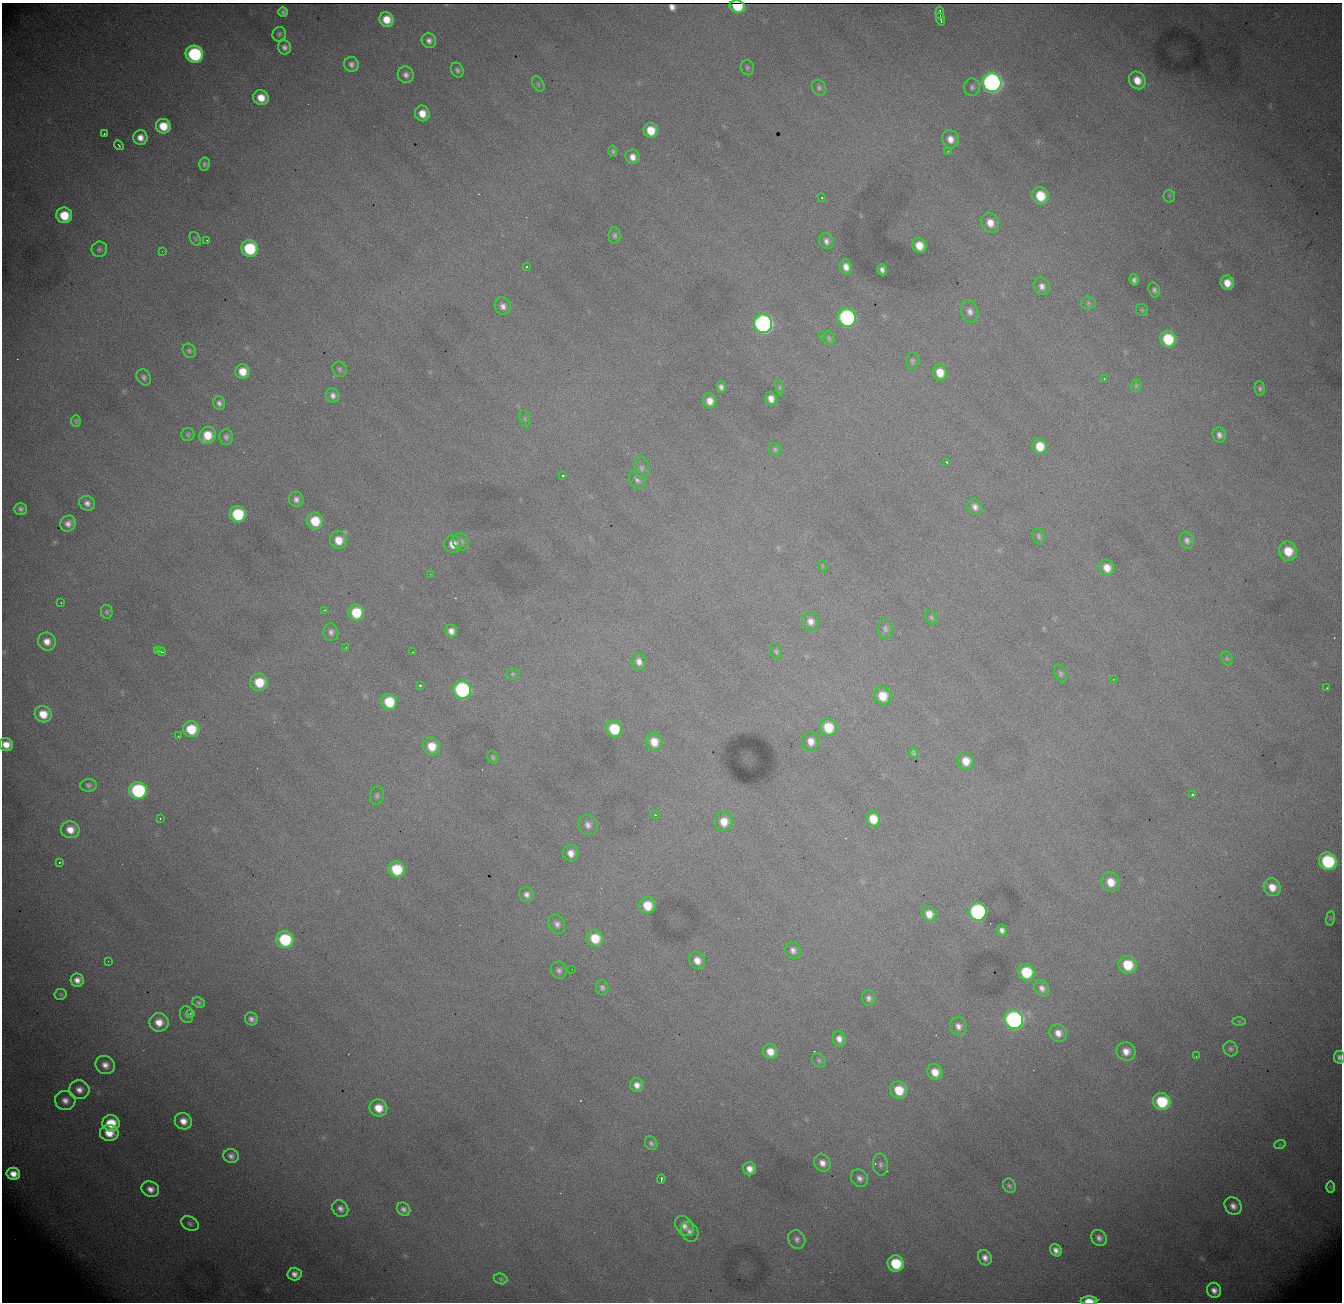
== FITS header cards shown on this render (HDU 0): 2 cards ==
NAXIS1  = 1340
NAXIS2  = 1300

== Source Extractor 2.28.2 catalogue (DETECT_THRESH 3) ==
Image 1340 x 1300 px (HDU 0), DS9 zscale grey, 1 PNG px = 1 image px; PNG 1344 x 1304 px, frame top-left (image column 1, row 1300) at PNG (2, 3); each listed source drawn as its Kron ellipse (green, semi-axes under 4 px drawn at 4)
Background 2390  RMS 27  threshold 81.1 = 3 sigma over >= 5 px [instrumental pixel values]
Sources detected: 232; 1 with non-positive FLUX_AUTO (blend fragments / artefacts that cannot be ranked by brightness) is neither listed nor drawn; the other 231 listed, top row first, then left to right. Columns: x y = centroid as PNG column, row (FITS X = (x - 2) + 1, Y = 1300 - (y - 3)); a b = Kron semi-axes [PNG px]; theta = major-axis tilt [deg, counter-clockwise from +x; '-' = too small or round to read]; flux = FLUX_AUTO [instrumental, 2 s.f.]
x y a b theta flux
737 7 8 6 -14 46000
283 12 5 4 - 4300
940 13 6 2 -84 6200
386 19 7 7 - 28000
940 19 6 2 -70 4400
279 34 7 6 - 4500
429 41 7 7 - 8700
284 47 7 6 - 7300
194 54 9 8 - 220000
351 64 7 7 - 7000
747 68 7 6 - 4100
457 70 8 6 -62 5200
406 75 8 8 - 8300
1137 80 9 8 - 24000
992 82 9 9 - 960000
538 84 8 5 -61 3700
972 87 9 8 - 6800
819 88 8 6 -56 5400
261 98 8 7 - 27000
422 113 8 7 - 23000
163 126 7 7 - 40000
651 131 7 7 - 36000
104 133 2 2 - 1700
140 138 7 7 - 15000
950 139 9 8 - 15000
119 145 5 3 - 2100
613 151 5 4 - 3500
948 151 3 3 - 1900
633 157 7 7 - 14000
204 164 6 5 - 4700
1040 196 9 8 - 51000
1169 196 6 6 - 3100
822 198 3 3 - 1500
64 215 8 7 - 54000
990 223 10 8 -65 22000
615 235 8 6 89 4900
195 239 7 5 -59 2900
207 240 3 2 - 1600
826 241 8 6 -70 8100
919 246 7 7 - 27000
99 249 8 7 - 4900
250 249 8 8 - 120000
162 251 2 2 - 1000
526 267 3 2 - 2000
846 267 7 6 - 13000
882 270 6 5 - 7000
1134 280 6 4 -81 5800
1227 283 7 6 - 22000
1042 286 9 8 - 10000
1154 290 7 5 -73 5600
1088 303 7 6 - 4100
503 306 9 8 - 11000
1142 310 6 6 - 3200
970 312 11 8 -71 11000
847 317 9 9 - 380000
763 324 9 9 - 670000
822 335 3 3 - 2400
829 338 7 6 - 4300
1168 339 8 8 - 81000
189 351 7 6 - 4500
912 361 8 6 82 4500
340 369 8 6 -47 4400
242 371 7 7 - 27000
940 372 8 7 - 30000
144 377 9 6 -57 6200
1104 379 3 3 - 1900
1136 386 6 4 70 2600
721 387 6 4 -74 6400
780 387 8 4 -81 2900
1260 388 7 5 -84 4600
333 396 7 6 - 8300
771 399 7 5 -74 14000
710 401 7 6 - 17000
219 403 7 5 -71 6900
525 419 9 5 -77 3700
76 421 6 5 - 3600
188 435 7 6 - 3400
207 435 9 8 - 36000
1219 435 8 6 -75 8100
226 437 8 6 -88 6000
1040 446 8 7 - 36000
775 449 7 6 - 3800
947 462 3 2 - 2200
642 468 11 7 -85 7300
562 476 3 2 - 3200
637 479 9 7 -61 7400
296 499 7 7 - 8100
87 503 8 7 - 8800
975 507 8 7 - 9600
20 509 6 6 - 5700
238 514 8 8 - 100000
315 521 8 8 - 52000
68 524 8 7 - 11000
1038 536 8 6 -71 4600
338 540 9 8 - 29000
1187 540 9 6 -71 6900
461 542 9 7 -58 7400
453 544 8 8 - 19000
1288 551 10 9 - 41000
822 566 6 4 -72 2000
1107 568 8 7 - 20000
430 574 2 2 - 1400
61 603 3 2 - 1000
324 610 2 2 - 7300
107 612 7 5 -79 3600
356 613 8 7 - 60000
931 617 7 5 -57 3900
810 621 9 8 - 13000
885 629 10 7 -87 6600
451 631 6 6 - 12000
331 632 9 7 -80 8000
47 642 9 9 - 17000
346 647 3 3 - 1200
157 651 3 2 - 2600
161 652 4 3 - 4100
413 652 2 2 - 1000
776 652 8 5 -64 3900
1227 658 7 5 -69 3500
639 662 9 7 -74 12000
1060 673 9 5 -70 4300
513 674 7 5 -2 3300
1113 679 3 2 - 1900
259 682 9 8 - 51000
420 685 3 2 - 5200
1327 688 3 2 - 1700
462 690 9 8 - 310000
882 696 9 8 - 39000
389 702 8 7 - 62000
43 714 8 8 - 32000
828 727 9 8 - 54000
191 729 8 8 - 57000
614 729 8 7 - 70000
178 736 3 2 - 1500
811 741 10 8 -77 17000
654 742 9 8 - 26000
6 745 7 6 - 19000
432 746 9 8 - 33000
913 753 5 3 - 3200
493 757 6 5 - 3700
966 761 9 8 - 25000
88 785 8 6 5 5100
138 791 9 8 - 220000
377 795 9 6 73 5300
1192 795 3 3 - 4300
655 815 5 3 - 1700
160 819 3 2 - 5500
873 819 8 7 - 36000
724 822 10 9 - 28000
588 825 10 9 - 11000
70 830 9 8 - 23000
571 853 8 7 - 16000
1328 861 9 8 - 160000
60 862 3 2 - 2600
397 869 8 8 - 78000
1111 882 10 8 -63 27000
1272 887 9 8 - 26000
527 895 7 7 - 8600
647 906 8 8 - 40000
978 912 9 8 - 380000
929 914 8 7 - 20000
1330 918 7 3 82 2300
557 924 10 7 -63 8400
1002 930 6 5 - 8100
595 938 9 8 - 46000
285 940 9 8 - 130000
793 950 8 8 - 8300
697 960 9 7 -60 18000
108 961 2 2 - 830
1128 965 9 8 - 61000
572 969 2 2 - 2000
559 970 9 7 -64 6900
1026 972 8 8 - 76000
77 980 7 6 - 12000
602 987 7 6 - 5200
1042 988 9 7 -56 9300
61 994 6 5 - 3100
869 998 8 6 -86 6700
199 1002 6 5 - 4100
190 1013 3 3 - 4100
187 1015 8 6 -76 5400
251 1019 7 6 - 7000
1014 1020 9 9 - 560000
1239 1021 7 4 -1 2800
159 1022 9 9 - 23000
958 1026 9 8 - 11000
1058 1033 9 8 - 16000
839 1039 7 6 - 11000
1231 1049 8 7 - 5100
1126 1051 9 9 - 18000
770 1052 8 7 - 21000
1196 1056 2 2 - 710
1339 1057 6 5 - 6600
819 1061 8 6 -57 4200
105 1065 10 8 -30 14000
935 1072 8 7 - 23000
637 1085 7 7 - 12000
79 1090 10 9 - 15000
899 1090 9 8 - 46000
65 1101 10 9 - 15000
1162 1102 9 8 - 99000
378 1108 9 8 - 29000
183 1121 9 8 - 19000
111 1123 9 8 - 55000
109 1133 9 8 - 32000
651 1143 7 6 - 5000
1280 1144 6 3 19 2000
231 1156 7 7 - 8500
822 1163 9 8 - 14000
880 1165 11 7 -83 7300
750 1169 6 6 - 15000
13 1174 7 6 - 18000
859 1178 9 8 - 9500
661 1179 5 3 - 3400
1009 1186 7 6 - 4200
1330 1187 6 4 -89 2100
150 1189 9 7 -24 14000
1233 1206 9 8 - 12000
340 1209 8 7 - 9400
403 1209 7 6 - 7100
190 1224 9 6 -25 5900
684 1226 11 8 -50 12000
690 1232 10 8 -63 10000
1099 1238 8 7 - 9200
797 1239 9 8 - 8800
1056 1250 6 5 - 11000
985 1258 8 6 -60 11000
896 1264 8 8 - 78000
294 1274 7 6 - 11000
501 1279 7 5 -16 3200
1214 1290 8 7 - 12000
1089 1301 8 4 0 27000
At the frame edge (FLAGS 8, measured only in part): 3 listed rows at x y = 6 745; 1339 1057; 1089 1301
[1 non-positive-flux detection neither listed nor drawn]